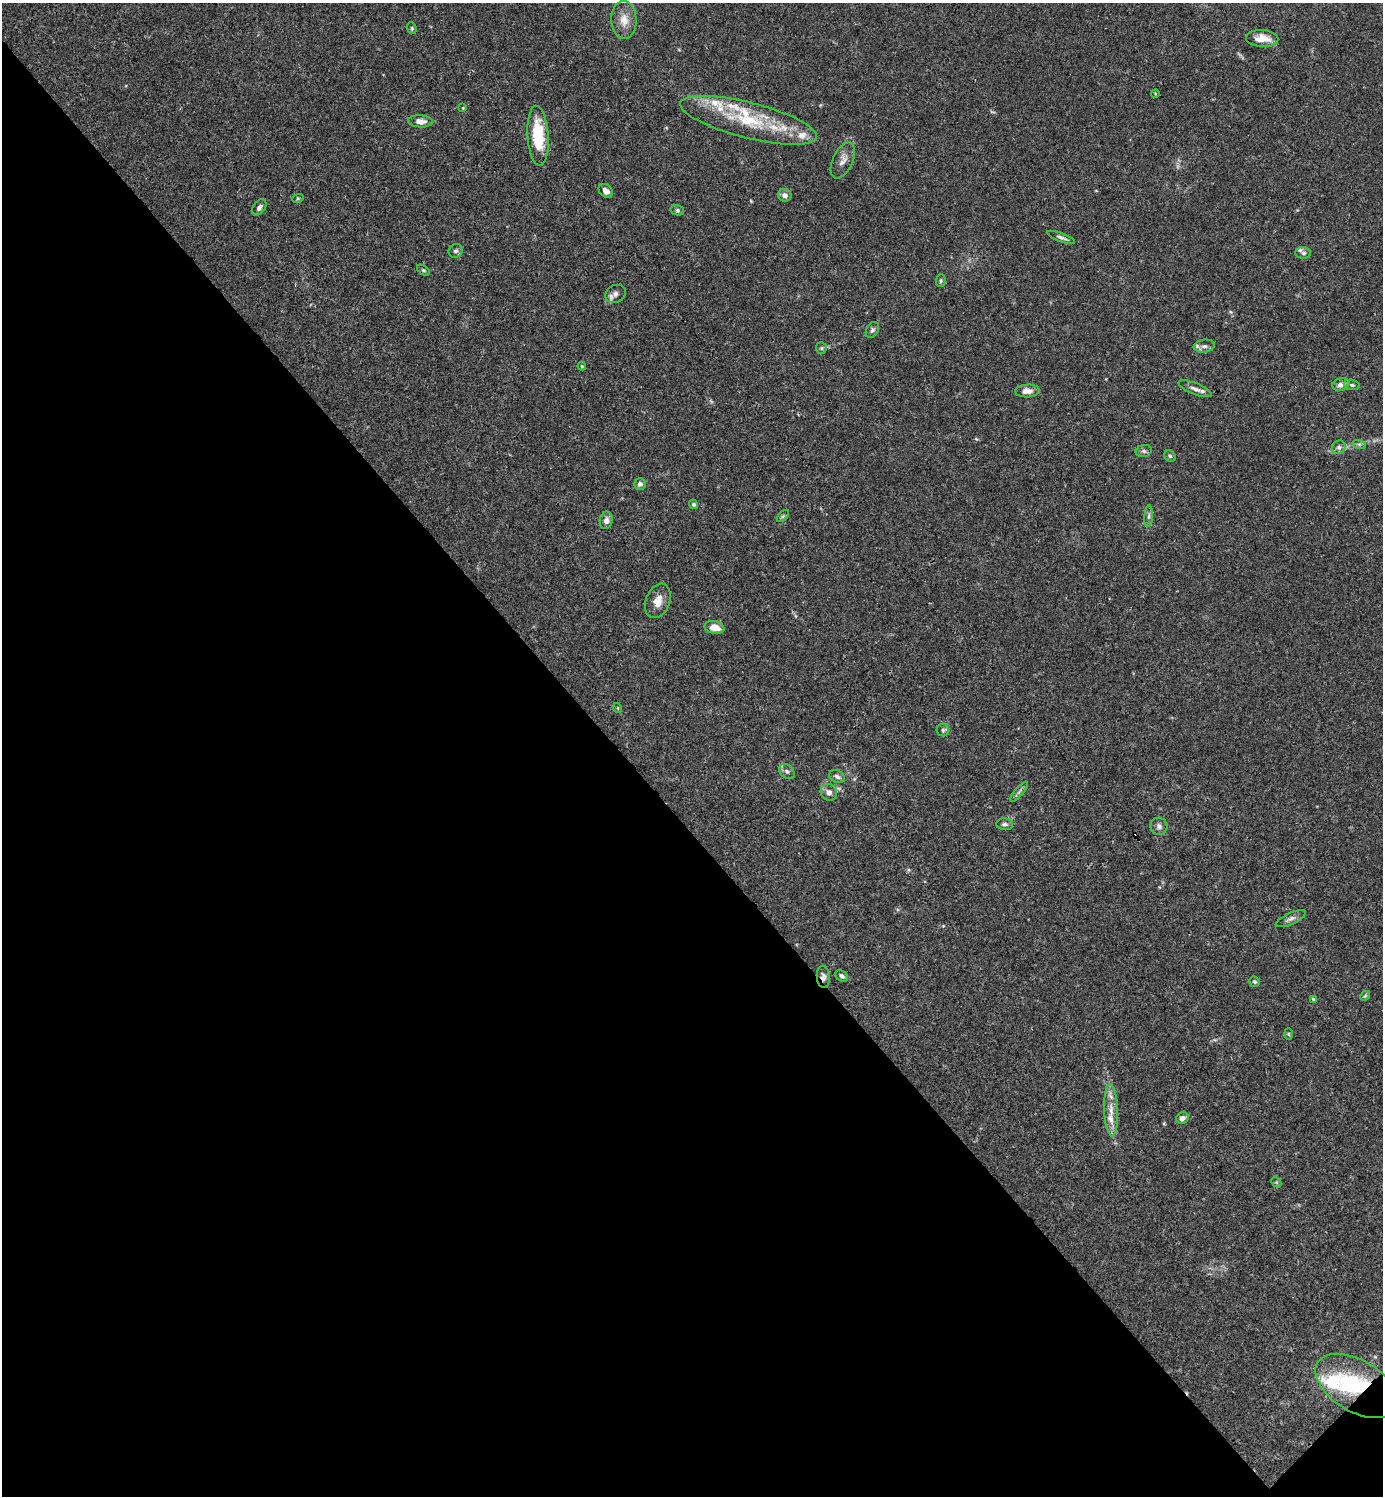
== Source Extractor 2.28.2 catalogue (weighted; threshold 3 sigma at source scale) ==
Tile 14 of 4 x 4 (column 2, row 4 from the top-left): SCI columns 1681-3061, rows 1-1494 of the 5981 x 5982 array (HDU 1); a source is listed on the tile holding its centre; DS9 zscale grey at full resolution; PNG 1385 x 1498 px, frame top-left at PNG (2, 3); each listed source drawn as its Kron ellipse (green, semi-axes under 4 px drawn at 4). Shown black and unused: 45% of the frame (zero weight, under 3 of 4 exposures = <1% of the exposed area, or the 3 px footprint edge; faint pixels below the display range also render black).
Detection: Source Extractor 2.28.2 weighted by HDU 2 'WHT'; one run over the whole footprint, this tile lists its part. Background 0.0149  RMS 0.0021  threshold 0.00953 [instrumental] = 3 sigma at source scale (4.5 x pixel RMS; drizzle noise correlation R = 1.50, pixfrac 1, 0.05/0.05 arcsec/px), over >= 5 px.
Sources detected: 69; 1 inside a brighter object's white glare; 1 cosmic-ray / hot-pixel residue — neither listed nor drawn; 9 inside a brighter listed object's ellipse — not listed separately; the other 58 listed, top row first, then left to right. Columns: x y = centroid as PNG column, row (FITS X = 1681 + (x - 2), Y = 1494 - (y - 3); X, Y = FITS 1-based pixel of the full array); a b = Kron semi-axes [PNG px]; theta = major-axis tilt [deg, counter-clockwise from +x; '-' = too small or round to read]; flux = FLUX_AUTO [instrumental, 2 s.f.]
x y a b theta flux
624 20 19 12 -87 2.7
412 28 6 4 -71 0.3
1262 38 16 8 -3 2.8
1155 93 4 3 - 0.16
463 108 4 3 - 0.19
748 120 70 17 -14 15
420 121 12 6 -4 1.5
538 136 30 10 -86 9.4
843 160 19 10 66 1.7
606 191 8 6 -40 1.1
785 195 7 6 - 0.97
298 198 6 3 18 0.25
259 207 9 6 54 0.7
677 210 7 5 -14 0.38
1061 237 15 4 -20 0.68
456 251 7 6 - 0.63
1303 253 8 5 -4 0.52
423 270 7 4 -35 0.29
941 281 6 4 87 0.36
615 294 11 8 30 1.1
872 330 8 6 62 0.52
1204 346 10 6 6 0.85
821 348 6 5 - 0.38
582 366 4 4 - 0.21
1341 385 9 6 16 1.1
1352 385 8 5 -10 0.46
1195 389 17 5 -22 1.1
1027 391 12 6 4 1.5
1359 444 7 4 -18 0.39
1339 447 7 6 - 0.69
1144 451 8 6 13 0.6
1170 456 6 5 - 0.34
640 484 6 6 - 0.67
693 505 5 4 - 0.34
783 516 7 4 45 0.33
1149 516 10 4 85 0.6
606 520 9 6 79 0.92
658 601 18 12 69 2.2
714 627 10 6 -12 2.5
618 708 5 3 - 0.18
943 730 6 6 - 0.47
787 771 9 6 -39 0.69
837 777 8 6 -28 0.66
829 792 9 7 -47 1.1
1019 792 12 3 49 0.53
1005 824 8 6 -5 0.59
1159 826 9 8 - 0.79
1291 919 16 5 25 0.88
842 976 7 5 -38 0.54
823 977 11 6 -84 0.89
1255 982 5 5 - 0.36
1365 996 5 4 - 0.28
1313 999 4 4 - 0.37
1288 1034 6 4 -88 0.21
1111 1110 26 7 -88 2.6
1182 1118 6 5 - 1.1
1276 1182 6 4 -44 0.29
1357 1386 45 25 -31 18
Overlapping masked pixels (flux is a lower limit): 2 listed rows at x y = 823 977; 1357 1386